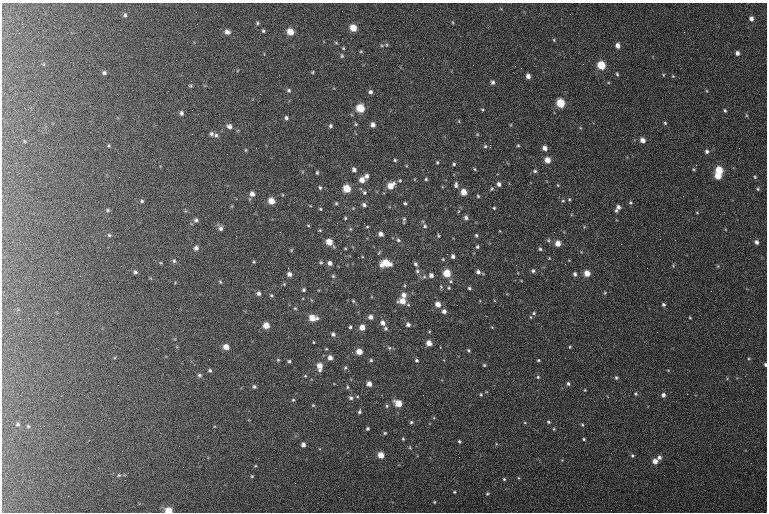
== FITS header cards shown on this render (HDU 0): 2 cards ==
NAXIS1  =                  765 / length of data axis 1
NAXIS2  =                  510 / length of data axis 2

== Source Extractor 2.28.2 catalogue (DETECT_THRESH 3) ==
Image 765 x 510 px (HDU 0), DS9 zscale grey, 1 PNG px = 1 image px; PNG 769 x 514 px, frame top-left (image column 1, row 510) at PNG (2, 3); no overlay
Background 127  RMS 6.9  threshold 20.7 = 3 sigma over >= 5 px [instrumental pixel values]
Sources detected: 240; all 240 listed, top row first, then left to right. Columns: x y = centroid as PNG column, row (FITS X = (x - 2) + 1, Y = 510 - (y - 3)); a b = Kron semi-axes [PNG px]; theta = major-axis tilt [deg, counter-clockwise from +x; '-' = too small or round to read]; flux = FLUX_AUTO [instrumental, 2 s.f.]
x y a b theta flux
125 15 5 4 - 700
751 18 5 5 - 1700
452 22 5 3 - 390
257 23 5 4 - 640
353 28 5 5 - 6400
263 31 4 3 - 630
227 32 8 6 -19 2100
290 32 6 5 - 6000
684 32 2 2 - 310
554 40 4 3 - 480
336 43 5 3 - 380
386 45 5 3 - 480
618 45 5 4 - 2300
146 48 2 2 - 190
343 48 3 3 - 440
361 51 4 3 - 440
737 53 5 4 - 1500
342 56 6 4 -78 610
43 64 5 3 - 430
601 65 6 5 - 13000
313 72 4 3 - 410
104 73 4 3 - 790
617 74 4 3 - 530
528 76 5 4 - 2300
673 76 5 4 - 480
493 82 5 4 - 1200
191 86 5 4 - 580
289 90 5 5 - 750
707 91 5 3 - 420
370 92 5 4 - 1200
560 103 6 5 - 14000
360 108 6 5 - 12000
482 110 4 3 - 450
725 111 4 3 - 670
181 113 6 5 - 1200
746 115 5 3 - 470
286 118 5 4 - 920
665 123 4 4 - 570
356 124 4 4 - 520
373 125 5 4 - 2200
229 126 7 6 - 1800
331 126 5 4 - 760
211 134 6 5 - 1100
477 134 5 4 - 520
216 135 6 6 - 1100
490 140 2 2 - 240
642 140 5 5 - 2800
24 141 5 3 - 420
490 145 3 2 - 4300
518 145 4 4 - 520
109 146 4 3 - 440
485 146 5 5 - 700
545 148 5 5 - 2200
246 150 4 4 - 470
707 151 5 5 - 1200
395 160 4 4 - 610
547 160 5 5 - 4400
437 162 5 4 - 650
454 164 5 4 - 720
475 169 5 4 - 570
694 169 5 4 - 520
354 170 5 4 - 1300
719 170 6 5 - 11000
535 171 5 4 - 850
317 173 4 3 - 620
367 176 6 5 - 1700
718 176 6 5 - 6300
755 177 5 4 - 550
426 179 4 4 - 630
362 180 6 5 - 3700
400 180 6 5 - 670
499 184 5 5 - 1600
456 185 8 5 88 1300
558 185 5 3 - 370
391 186 8 6 44 5900
320 188 5 4 - 670
347 189 5 5 - 9800
492 189 6 4 67 680
758 189 5 4 - 630
464 192 5 5 - 5000
364 193 5 5 - 900
252 194 5 5 - 2100
478 196 4 4 - 550
569 199 4 4 - 500
142 201 5 4 - 720
271 201 5 5 - 5100
563 201 5 4 - 510
336 203 4 4 - 610
405 203 4 3 - 690
630 203 5 4 - 680
364 205 6 4 -48 1200
618 207 5 5 - 1500
353 208 4 4 - 430
494 208 4 4 - 500
320 209 3 3 - 480
108 210 6 4 1 740
616 210 5 4 - 850
697 212 4 3 - 370
345 218 3 3 - 500
466 218 5 5 - 1400
404 219 6 4 75 800
196 220 6 6 - 1100
425 226 6 5 - 920
367 227 5 3 - 450
584 227 5 3 - 470
221 228 6 5 - 1400
350 229 5 4 - 530
320 230 4 4 - 450
500 231 4 2 - 300
381 234 4 4 - 2300
109 235 6 5 - 740
476 235 5 5 - 770
236 236 3 2 - 500
438 236 5 4 - 520
398 240 6 5 - 940
548 240 5 5 - 710
329 242 6 5 - 5800
756 242 5 4 - 1600
558 243 5 5 - 4300
477 247 4 4 - 780
196 248 6 5 - 1600
345 248 3 3 - 400
540 249 5 4 - 770
291 250 5 4 - 440
453 256 5 5 - 1400
549 258 4 2 - 290
443 259 5 4 - 540
174 261 6 5 - 820
254 262 4 3 - 480
321 262 5 4 - 660
330 263 5 5 - 1900
386 263 9 6 1 11000
416 264 6 4 -57 1100
516 265 3 2 - 370
673 266 5 4 - 480
718 266 4 4 - 460
647 268 2 2 - 250
417 271 6 6 - 1100
533 271 5 5 - 980
135 272 5 5 - 960
478 272 6 5 - 1500
447 273 6 6 - 9500
587 273 5 5 - 5300
289 274 4 3 - 3400
575 274 5 4 - 1100
431 275 5 5 - 1800
333 276 5 5 - 690
424 277 7 5 68 930
220 282 5 4 - 540
284 284 4 4 - 460
441 287 5 4 - 640
449 288 6 5 - 650
469 288 5 4 - 770
304 290 4 4 - 720
258 293 5 4 - 1400
605 293 5 4 - 490
271 295 5 4 - 640
404 295 6 6 - 2700
353 301 5 4 - 540
402 301 7 6 - 5300
438 304 6 5 - 3700
663 304 3 3 - 800
295 308 4 4 - 490
444 311 5 5 - 1800
534 313 5 4 - 660
371 317 6 5 - 1900
531 317 4 4 - 490
312 318 7 5 -8 6700
690 318 3 3 - 370
383 323 6 5 - 2200
408 324 6 5 - 1400
266 325 6 5 - 4900
350 327 3 3 - 700
362 327 5 5 - 3700
492 327 4 4 - 390
386 328 6 5 - 930
333 334 6 5 - 1100
313 342 4 2 - 350
429 343 5 5 - 4300
226 347 6 5 - 3800
570 347 4 3 - 460
389 348 6 5 - 810
468 350 4 3 - 660
359 352 5 4 - 5300
330 358 5 5 - 2500
278 360 4 4 - 580
371 360 4 4 - 680
417 360 5 4 - 850
538 360 4 3 - 510
289 361 4 3 - 750
765 364 3 2 - 730
484 365 3 3 - 550
320 366 8 5 -87 4400
345 368 6 5 - 780
210 370 5 5 - 820
199 375 6 5 - 980
305 376 5 4 - 490
538 377 4 4 - 570
616 378 4 4 - 770
568 383 5 4 - 890
369 384 5 5 - 2900
254 386 5 5 - 930
347 387 6 4 -82 630
585 390 4 3 - 380
481 394 4 3 - 510
636 394 5 5 - 710
663 395 5 5 - 1500
351 398 6 5 - 1200
293 400 4 4 - 560
398 403 6 5 - 7400
313 405 5 4 - 490
387 406 6 5 - 810
360 410 6 3 78 1200
411 422 5 5 - 780
549 422 5 4 - 670
525 423 5 3 - 430
18 424 5 4 - 670
582 425 4 4 - 520
28 426 5 3 - 460
367 429 4 3 - 720
554 429 4 4 - 490
385 433 5 4 - 660
403 439 4 4 - 540
584 439 3 3 - 560
459 441 4 3 - 630
303 445 4 4 - 1800
410 447 4 4 - 420
381 455 5 5 - 5400
632 455 4 4 - 660
459 457 2 2 - 290
659 457 6 5 - 1500
655 461 5 5 - 3000
255 466 5 3 - 400
119 475 6 5 - 670
252 476 4 4 - 500
504 479 3 3 - 520
454 492 3 2 - 430
487 493 4 3 - 480
434 502 3 2 - 360
168 510 6 5 - 6800
At the frame edge (FLAGS 8, measured only in part): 2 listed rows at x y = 765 364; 168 510